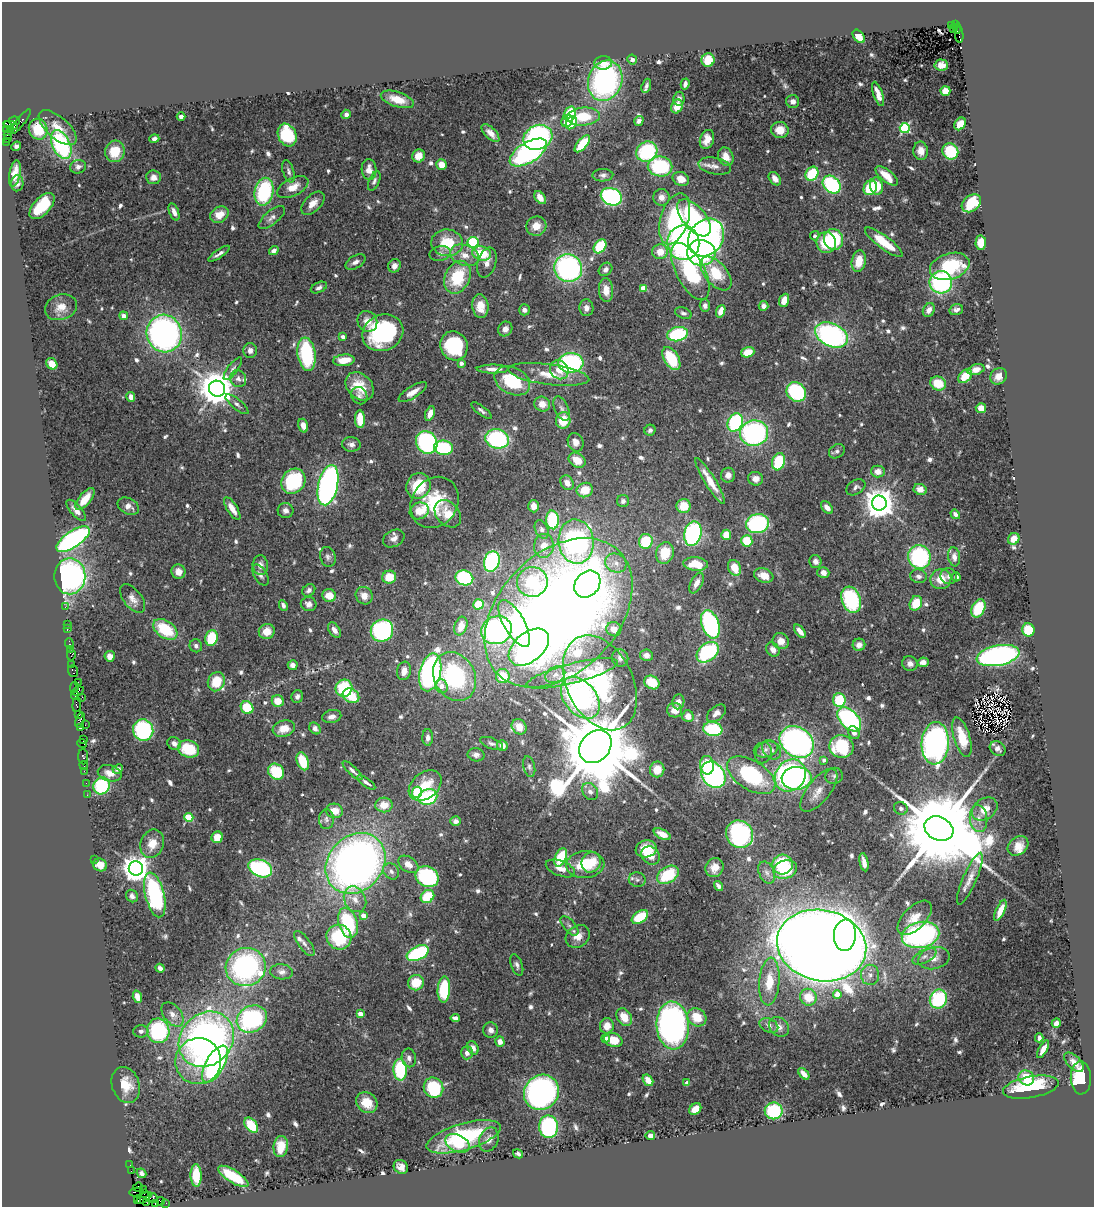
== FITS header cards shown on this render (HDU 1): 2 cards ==
NAXIS1  =                 1092
NAXIS2  =                 1205

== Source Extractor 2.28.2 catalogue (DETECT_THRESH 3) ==
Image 1092 x 1205 px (HDU 1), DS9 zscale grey, 1 PNG px = 1 image px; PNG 1096 x 1209 px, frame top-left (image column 1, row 1205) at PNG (2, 2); each listed source drawn as its Kron ellipse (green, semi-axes under 4 px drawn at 4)
Background 0.728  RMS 0.024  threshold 0.073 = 3 sigma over >= 5 px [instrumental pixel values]
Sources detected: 720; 2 with non-positive FLUX_AUTO (blend fragments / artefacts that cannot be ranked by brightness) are neither listed nor drawn; of the other 718, the 500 brightest by FLUX_AUTO listed and drawn (218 fainter detections omitted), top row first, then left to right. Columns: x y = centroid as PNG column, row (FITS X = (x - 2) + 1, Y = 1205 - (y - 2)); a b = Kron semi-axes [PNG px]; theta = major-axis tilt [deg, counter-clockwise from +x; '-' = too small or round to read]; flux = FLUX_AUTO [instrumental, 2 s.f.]
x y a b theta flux
956 24 3 3 - 150
951 25 3 2 - 84
957 28 5 2 - 84
954 29 3 3 - 58
959 34 9 3 -83 330
859 36 8 5 -52 26
632 60 5 4 - 7.1
708 60 7 6 - 35
603 63 9 6 5 22
941 65 7 5 -3 12
605 81 21 17 69 360
685 84 5 3 - 5.1
646 86 7 4 71 5.3
945 91 5 4 - 25
878 94 13 4 -70 16
397 99 17 7 -18 24
679 99 7 5 81 5.9
793 102 6 6 - 9.1
677 106 7 5 64 20
346 114 5 4 - 6.5
570 114 8 5 76 63
181 116 4 3 - 6.5
583 117 16 9 5 57
15 121 5 3 - 68
21 121 15 4 51 56
567 121 6 5 - 20
639 121 5 4 - 6.2
571 123 7 5 56 27
960 124 7 5 54 22
11 125 7 4 -12 480
58 128 23 11 -41 26
905 128 5 5 - 160
10 129 3 2 - 94
38 129 10 9 - 54
6 130 2 2 - 9.3
780 130 9 8 - 25
490 133 11 5 -45 12
8 135 4 3 - 14
287 135 12 9 -67 93
538 137 15 12 24 320
8 139 3 3 - 98
154 139 5 4 - 5.8
707 139 10 7 70 17
7 142 4 2 - 7
582 144 10 5 49 60
61 145 15 8 -65 210
16 146 5 4 - 5
115 151 11 9 74 39
921 151 9 7 -85 16
950 151 8 7 - 91
647 152 11 9 35 130
528 153 21 10 31 360
419 156 6 6 - 18
726 157 9 7 -69 16
441 164 5 5 - 18
660 166 12 10 -9 130
715 166 16 8 -11 13
78 167 8 6 12 7.1
369 170 10 7 -87 14
288 171 12 5 -73 5.9
15 173 14 5 80 19
812 174 7 6 - 76
603 175 10 6 1 6.4
887 176 13 6 -39 25
153 177 7 7 - 12
681 179 8 7 - 21
775 179 7 5 -50 11
374 181 10 5 66 5.4
17 183 8 6 88 6.2
832 185 10 8 -46 180
876 186 8 6 -82 39
293 187 17 9 28 21
870 188 8 6 63 64
264 192 14 9 78 150
611 197 11 8 -22 270
661 197 8 8 - 12
540 198 7 4 -51 17
313 203 14 8 45 15
971 203 10 8 39 85
42 206 16 8 47 81
174 212 9 4 -69 10
219 215 10 7 32 22
272 218 16 6 39 9.1
694 218 22 11 -50 170
675 219 26 14 72 170
536 226 10 9 - 21
815 236 5 4 - 5.8
706 237 20 16 54 500
834 239 10 9 - 93
473 242 5 5 - 140
884 242 23 6 -37 50
447 243 16 13 -7 57
683 243 17 16 - 440
826 243 10 9 - 54
981 243 7 5 88 33
600 246 8 5 55 80
274 251 5 4 - 6.5
660 252 8 7 - 27
440 253 11 7 12 6.9
701 253 14 13 - 190
219 254 12 3 34 6.8
482 254 9 7 -16 54
465 255 15 10 -18 20
859 261 11 7 79 31
355 262 11 6 30 7.4
487 263 15 9 74 13
394 266 7 6 - 10
950 266 20 13 17 100
568 268 14 13 - 340
606 269 7 6 - 7.8
690 271 31 14 -62 170
716 274 20 11 -49 62
458 277 17 12 65 81
941 282 11 11 - 230
319 287 8 5 24 5.3
643 288 4 4 - 23
606 290 12 7 -85 20
784 300 7 4 70 19
480 306 12 8 -84 27
705 306 6 5 - 6.1
763 306 5 5 - 7.9
61 307 16 12 18 20
586 308 8 7 - 10
524 310 5 5 - 6.8
929 310 7 5 61 10
956 310 7 5 17 6.1
721 311 6 4 70 16
683 313 8 5 -21 5.3
124 316 4 4 - 14
367 321 11 9 -56 16
505 329 7 7 - 10
383 333 21 18 25 200
164 334 19 17 -73 560
677 334 10 7 12 130
831 335 17 11 -24 370
343 337 4 3 - 10
454 346 15 13 -62 130
250 350 7 7 - 9.2
748 352 7 5 19 29
307 354 17 9 -81 140
671 359 12 7 -59 70
344 360 11 5 5 29
461 363 4 3 - 9.2
571 363 12 10 2 240
52 364 6 5 - 23
233 369 14 5 54 5.4
493 369 16 4 0 11
559 370 10 9 - 17
976 370 8 5 17 13
549 374 41 10 -7 47
965 376 8 5 43 32
999 376 9 7 41 14
238 379 9 7 -57 7.9
512 381 19 13 -27 89
938 383 8 7 - 37
360 386 16 12 -45 38
217 389 8 8 - 4200
413 392 16 6 33 15
796 392 10 9 - 170
359 396 9 7 -55 5.5
131 397 5 4 - 12
237 404 14 5 -39 6.3
542 404 8 7 - 19
981 408 5 5 - 18
562 409 13 6 -66 8.7
481 411 12 4 -37 5.3
430 413 7 4 69 13
360 419 9 5 -89 44
563 420 8 7 - 44
735 422 9 7 67 160
303 426 7 4 -73 12
650 430 6 5 - 5.1
754 433 14 13 - 300
497 439 12 9 -15 230
427 442 11 10 - 250
576 442 9 7 -66 14
351 444 9 7 -6 8.7
443 448 9 7 -7 120
837 451 8 6 35 5.5
577 460 9 7 -34 27
779 462 9 6 73 85
878 471 7 6 - 12
728 475 7 7 - 12
755 479 7 7 - 12
293 481 13 11 52 140
710 481 26 5 -58 34
567 483 8 6 -55 12
328 485 20 9 77 570
418 486 13 12 - 67
856 487 10 7 31 5.4
920 489 7 5 -24 12
585 490 8 7 - 32
85 499 13 6 51 24
623 501 6 6 - 6.5
435 502 27 22 56 99
879 503 7 7 - 3100
128 506 11 8 -28 11
534 506 6 5 - 12
684 506 7 7 - 35
827 507 7 4 -46 11
232 508 13 5 -58 16
76 510 13 5 -49 11
285 510 8 7 - 7.3
419 511 10 8 24 29
448 514 15 11 -47 40
955 514 5 4 - 5.8
553 520 9 6 -86 99
757 524 11 9 12 180
542 529 10 6 -64 5.8
693 534 12 8 79 250
726 535 5 5 - 33
394 538 11 8 28 10
73 539 19 8 35 370
1014 539 6 5 - 20
646 541 7 7 - 64
747 541 6 5 - 47
576 542 22 17 -84 400
544 546 12 10 85 20
665 553 11 9 76 43
328 557 10 7 -73 6
919 557 12 11 - 190
954 557 9 6 -82 9.4
492 561 10 7 73 260
815 561 6 6 - 8.6
616 563 11 9 -21 13
696 564 12 6 -5 42
260 565 10 7 -86 10
735 568 8 6 -63 35
178 572 7 7 - 14
823 573 6 5 - 11
260 575 11 6 -58 6.7
70 576 18 15 -90 470
764 576 10 7 -20 21
918 576 8 6 -12 7.1
949 576 8 7 - 6.1
389 577 7 6 - 36
956 577 4 4 - 7.6
464 578 9 7 -19 140
941 579 10 10 - 26
532 582 15 15 - 110
697 583 11 5 63 12
587 584 15 12 48 170
309 590 7 5 42 5.8
329 596 7 6 - 22
364 596 9 8 - 18
133 599 17 9 -52 13
851 600 13 9 -71 140
916 603 7 6 - 41
309 604 8 7 - 9.2
478 604 5 5 - 36
283 605 6 4 -64 6
65 607 3 2 - 7.7
978 608 10 6 64 65
558 613 86 59 46 2600
67 624 2 2 - 7.1
514 624 26 10 -60 110
710 624 14 8 -71 280
461 626 10 6 73 21
67 629 3 3 - 55
165 629 13 8 -34 80
614 629 7 7 - 17
334 630 8 5 -56 9.9
496 630 15 13 25 340
1028 630 6 6 - 56
267 631 8 7 - 22
382 631 11 10 - 260
800 631 7 4 -52 11
211 638 8 6 76 68
781 641 8 8 - 17
69 643 5 3 - 44
859 645 6 6 - 11
196 646 6 6 - 5.3
529 647 23 14 40 400
70 649 3 2 - 31
773 650 7 6 - 10
708 652 12 8 40 160
71 655 5 4 - 71
646 655 6 5 - 8.9
110 656 5 5 - 14
998 656 22 10 11 470
620 658 9 8 - 7.9
923 662 5 4 - 12
72 664 3 2 - 22
910 664 8 7 - 7.9
293 665 5 5 - 7.6
73 671 6 5 - 39
404 671 9 6 80 15
430 672 19 10 76 510
572 673 47 10 15 46
555 675 10 7 27 9.1
503 676 7 7 - 39
455 677 25 20 -61 210
78 682 2 2 - 11
216 682 10 8 65 46
652 682 8 6 -31 45
600 683 50 33 -64 240
441 686 7 6 - 14
74 687 5 3 - 48
344 688 8 8 - 100
78 691 6 4 31 94
75 695 4 2 - 24
297 696 6 5 - 5.9
351 696 9 6 -32 59
82 697 2 2 - 8.6
580 698 23 16 -51 340
839 700 7 6 - 79
278 701 6 5 - 26
678 702 7 6 - 9.9
77 704 7 4 85 120
247 708 7 5 -47 56
675 710 7 7 - 17
716 713 11 6 39 10
79 715 3 3 - 8.3
688 716 6 5 - 15
332 717 9 6 13 11
849 719 14 8 -45 230
80 720 8 4 72 91
85 725 2 2 - 8.8
519 727 8 7 - 19
80 728 4 2 - 25
315 728 6 5 - 7.2
284 729 11 8 17 24
713 729 10 7 -8 97
143 730 11 10 - 170
854 733 7 5 -58 8.2
962 737 20 8 -73 42
428 738 8 5 -89 6.9
83 740 3 2 - 18
797 742 18 14 -36 560
82 743 5 2 - 50
174 743 7 6 - 10
491 743 12 5 -20 5.7
935 743 21 13 87 480
502 746 5 5 - 16
841 746 12 11 - 99
595 747 18 14 48 34000
189 749 11 8 -18 65
766 749 12 8 13 11
998 749 8 6 -38 8.1
771 750 11 8 -48 9
763 753 10 8 72 8.1
476 755 8 6 -11 6.9
83 757 7 5 -86 86
824 760 4 4 - 8
303 761 9 5 -71 52
707 765 9 7 -83 37
84 766 4 3 - 11
529 767 10 6 -76 5.1
118 769 5 4 - 5.5
657 769 8 7 - 27
84 771 2 2 - 21
353 771 13 4 -44 6.8
276 772 9 7 -45 76
110 773 12 8 -14 15
713 775 14 11 -52 370
751 775 27 14 -32 180
790 776 17 14 51 370
834 776 9 8 - 5.1
797 778 15 11 2 170
366 782 11 4 -36 6.3
86 783 2 2 - 19
101 786 9 8 - 130
425 786 18 13 38 42
819 790 26 11 51 23
590 791 9 7 -54 8
417 792 5 5 - 98
87 795 2 2 - 9.1
428 797 9 7 21 150
384 805 9 7 3 23
901 808 7 6 - 5.2
985 809 14 10 35 24
335 811 8 7 - 21
189 817 4 4 - 61
326 819 10 7 89 7
978 819 14 8 -84 17
456 821 5 5 - 7
939 829 15 11 -26 45000
662 834 9 4 -26 17
740 834 14 13 - 280
217 837 6 5 - 25
152 844 14 11 70 23
1018 846 11 9 39 18
646 849 10 8 10 27
651 855 10 8 -46 41
561 857 9 5 66 66
95 859 2 2 - 83
591 862 10 9 - 43
864 862 9 4 -79 11
356 863 33 27 47 1100
408 864 11 7 -34 14
585 864 19 13 6 61
782 864 10 10 - 85
100 865 7 6 - 18
136 868 7 7 - 2100
260 868 12 8 -22 210
560 868 15 7 -21 15
714 868 10 8 59 18
785 869 12 9 16 68
391 871 9 7 -47 6.6
767 873 11 7 -66 8.1
668 875 12 8 32 70
427 877 12 10 -32 190
970 879 28 6 67 17
637 880 8 7 - 5.5
718 886 5 4 - 7.8
155 895 23 9 -76 230
132 896 6 5 - 5.8
427 896 7 6 - 69
355 899 13 10 -61 18
1000 910 11 4 66 19
363 916 4 4 - 17
640 917 9 5 34 57
915 918 21 11 45 26
348 923 15 9 -73 120
569 926 12 6 -48 6.9
845 935 16 11 85 300
920 935 19 13 12 320
578 936 13 10 36 17
339 937 13 12 - 100
304 943 15 6 -53 7.7
822 945 45 35 -13 5800
418 953 12 6 25 190
924 956 13 6 27 9.8
934 958 16 11 12 19
517 965 11 5 -71 5.8
246 967 20 19 - 360
160 968 4 4 - 7.6
282 972 11 7 -5 8.6
870 975 10 9 - 11
769 982 24 10 85 40
416 983 8 7 - 42
444 990 13 6 87 100
837 994 4 4 - 26
137 997 6 4 -71 15
808 997 8 8 - 36
938 999 10 8 62 140
173 1014 14 8 -50 13
360 1014 4 4 - 21
624 1017 9 7 -58 26
697 1017 10 8 -37 37
455 1018 4 4 - 10
252 1019 16 13 29 250
1056 1023 5 4 - 10
673 1025 24 16 -86 610
769 1025 10 6 -24 6.7
607 1026 7 7 - 19
779 1027 11 9 -44 9.1
491 1030 8 7 - 8.5
141 1031 7 6 - 5.1
158 1031 12 11 - 160
606 1038 4 4 - 5.2
1039 1038 4 4 - 5.2
206 1039 30 25 45 830
613 1040 9 6 -16 34
500 1042 5 4 - 13
473 1048 7 5 -59 8.5
1043 1049 10 4 60 9.6
467 1053 6 6 - 8.4
409 1058 9 7 -79 9.1
198 1061 23 22 - 84
1074 1062 12 6 -44 13
215 1064 20 9 60 350
400 1070 11 7 -88 110
804 1074 7 4 -48 11
1026 1078 8 7 - 45
1081 1078 16 10 -89 140
648 1080 6 4 -53 17
687 1083 4 4 - 5
126 1085 18 13 -71 34
1031 1087 28 10 10 120
434 1088 10 9 - 120
541 1092 18 17 - 430
367 1103 11 9 -44 37
695 1109 7 5 39 23
774 1111 9 8 - 110
251 1125 9 5 -51 48
548 1127 11 9 -90 190
650 1135 5 4 - 10
464 1137 38 13 16 170
489 1139 12 9 66 15
457 1143 13 8 -26 42
281 1147 10 7 82 26
518 1154 5 4 - 5.3
130 1165 2 2 - 6.1
401 1167 8 6 -47 13
131 1171 2 2 - 16
142 1173 5 4 - 5.5
196 1175 11 5 -88 50
233 1176 17 6 -32 64
138 1187 5 3 - 31
144 1189 3 3 - 35
135 1192 6 2 14 51
145 1193 3 2 - 32
144 1198 8 4 35 580
153 1198 5 3 - 350
138 1200 3 3 - 100
160 1201 4 2 - 62
147 1203 2 2 - 6.5
166 1203 2 2 - 12
155 1204 3 3 - 40
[218 fainter detections neither listed nor drawn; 2 non-positive-flux detections neither listed nor drawn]